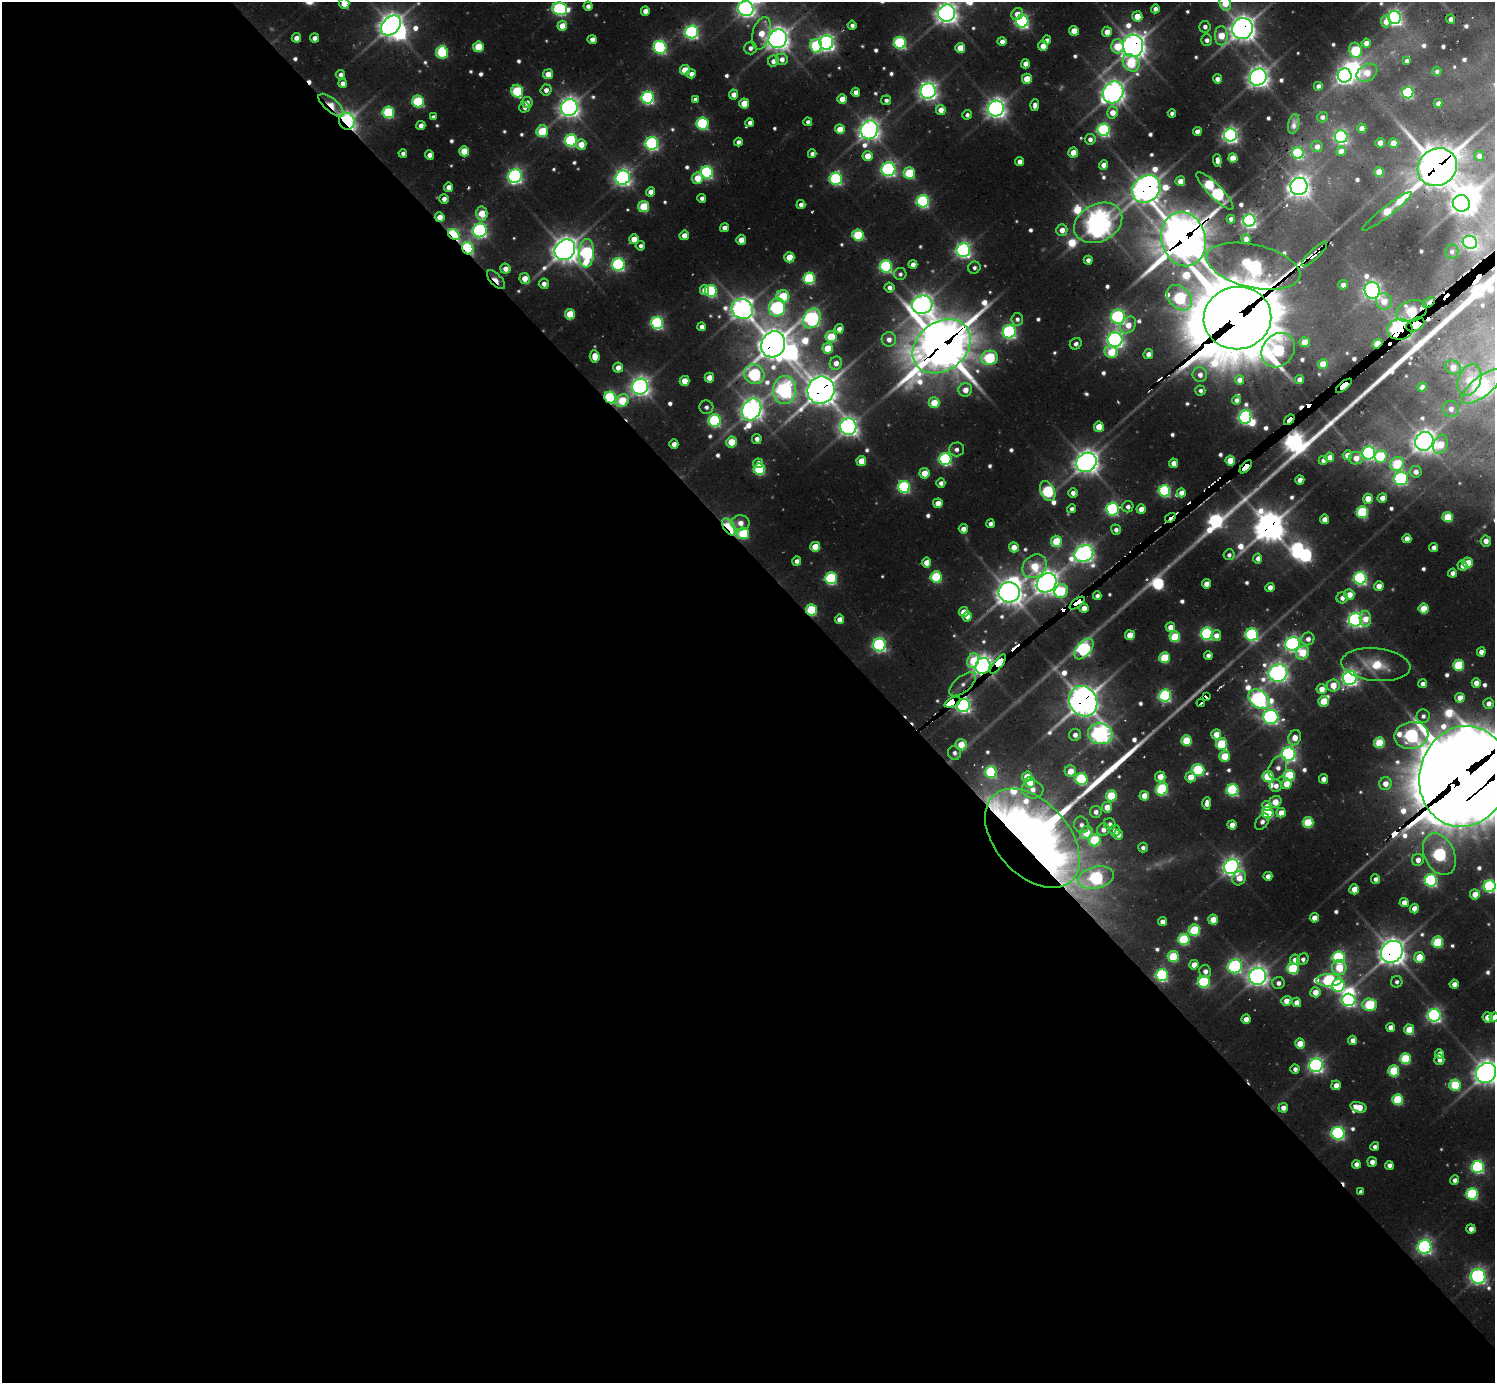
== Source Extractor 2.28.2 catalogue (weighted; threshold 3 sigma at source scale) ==
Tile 9 of 4 x 4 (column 1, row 3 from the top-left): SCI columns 177-1669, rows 1663-3043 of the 6149 x 6134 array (HDU 1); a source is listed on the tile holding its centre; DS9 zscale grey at full resolution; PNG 1497 x 1385 px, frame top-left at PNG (2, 2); each listed source drawn as its Kron ellipse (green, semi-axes under 4 px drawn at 4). Shown black and unused: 59% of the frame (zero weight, under 2 of 3 exposures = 7% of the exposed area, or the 3 px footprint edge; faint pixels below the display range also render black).
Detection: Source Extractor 2.28.2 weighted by HDU 2 'WHT'; one run over the whole footprint, this tile lists its part. Background 0.0998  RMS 0.0095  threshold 0.0428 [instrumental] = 3 sigma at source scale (4.5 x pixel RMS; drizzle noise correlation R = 1.50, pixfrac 1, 0.05/0.05 arcsec/px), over >= 5 px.
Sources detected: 683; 17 too faint to see at this stretch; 15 inside a brighter object's white glare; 13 cosmic-ray / hot-pixel residue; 1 long thin detection or spike segment (spike, bleed or trail) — neither listed nor drawn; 7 inside a brighter listed object's ellipse — not listed separately; of the other 630, all 500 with FLUX_AUTO >= 4.79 (the completeness limit of this list) listed and drawn (130 fainter detections not listed), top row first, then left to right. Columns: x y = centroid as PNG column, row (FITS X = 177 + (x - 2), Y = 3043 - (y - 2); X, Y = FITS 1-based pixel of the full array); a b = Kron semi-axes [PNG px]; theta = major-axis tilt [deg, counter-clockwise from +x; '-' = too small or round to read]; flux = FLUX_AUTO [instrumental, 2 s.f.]
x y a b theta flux
344 3 5 5 - 28
1225 3 7 5 -73 43
588 6 4 4 - 8
560 9 7 6 - 310
746 9 8 7 - 710
1155 9 4 4 - 8.2
645 11 4 4 - 14
947 13 9 8 - 1200
1017 14 6 5 - 15
1137 16 5 5 - 32
1395 18 6 6 - 550
1451 19 4 4 - 6.3
1022 21 6 6 - 380
1386 22 6 5 - 12
391 25 11 8 44 1400
852 25 4 4 - 6
562 26 5 5 - 29
1205 27 6 5 - 6
1242 28 11 10 - 1600
1074 31 5 5 - 29
692 32 6 6 - 410
1107 32 5 5 - 18
761 33 17 9 75 30
1221 36 10 6 -90 38
296 38 5 4 - 12
314 38 4 4 - 9.2
592 39 4 4 - 11
778 39 9 9 - 1300
1047 40 4 4 - 7.8
1207 40 5 5 - 7.3
1002 41 4 4 - 10
826 43 7 7 - 670
900 43 6 6 - 230
1366 43 4 4 - 13
816 46 7 6 - 180
1043 46 5 4 - 19
1117 46 7 6 - 55
1133 46 11 10 - 1500
478 47 5 5 - 51
660 47 6 6 - 280
750 48 6 6 - 7.2
960 48 5 5 - 35
1355 50 7 6 - 110
442 52 6 6 - 120
782 59 6 6 - 10
773 61 5 5 - 12
1407 61 4 4 - 4.8
1131 63 9 7 -48 110
1025 64 4 4 - 13
685 70 5 5 - 37
1437 71 4 4 - 4.8
1367 73 11 8 32 32
548 74 5 5 - 24
691 74 5 4 - 9.4
340 75 5 4 - 7.6
1345 75 7 7 - 580
1258 77 9 8 - 1200
1027 79 5 5 - 31
1217 79 4 4 - 9.8
343 83 4 4 - 9.9
1318 86 4 4 - 6.9
546 90 5 5 - 9.4
517 91 6 5 - 130
928 91 7 7 - 860
856 92 4 4 - 10
1113 92 11 10 - 1200
1408 93 6 5 - 200
733 94 5 4 - 12
648 97 6 6 - 340
695 99 4 4 - 5
842 99 5 4 - 22
886 100 5 5 - 5.2
418 101 6 6 - 140
527 102 5 5 - 9.9
744 103 5 5 - 36
1438 103 4 4 - 7.9
331 105 15 6 -41 30
1035 105 6 4 85 7.7
524 107 5 5 - 6.5
569 107 8 8 - 1000
996 108 8 7 - 970
941 110 5 5 - 17
388 112 6 6 - 150
1112 112 6 5 - 21
1172 113 4 4 - 7.3
967 115 5 4 - 5.3
433 117 4 4 - 5.6
1322 117 5 5 - 6.1
347 121 8 7 - 660
808 122 4 4 - 4.8
703 123 6 6 - 190
750 123 4 4 - 7.7
1294 124 10 5 77 6.6
421 126 4 4 - 11
1362 128 4 4 - 19
840 129 5 5 - 28
869 130 9 8 - 930
1104 130 6 6 - 300
542 131 6 5 - 87
1197 131 4 4 - 14
1230 135 6 6 - 590
1341 137 6 6 - 340
1090 139 5 5 - 8.2
571 140 6 6 - 240
738 142 4 4 - 7
652 143 6 6 - 380
1380 143 5 5 - 13
1393 143 5 5 - 26
581 144 5 5 - 24
1317 146 5 5 - 11
464 151 5 5 - 45
1341 151 5 5 - 18
403 153 4 4 - 5.9
1073 153 5 5 - 27
1298 153 6 5 - 190
812 154 4 4 - 6
429 155 4 4 - 9.7
867 156 5 5 - 26
1479 156 5 5 - 7.7
1233 158 4 4 - 36
1217 160 6 4 -87 9
1019 161 4 4 - 11
1104 165 4 4 - 15
1437 167 20 18 37 3600
888 169 7 7 - 460
707 172 6 6 - 280
1379 172 5 5 - 33
909 173 6 5 - 99
515 176 7 6 - 500
623 178 7 7 - 700
697 178 5 5 - 36
836 179 6 6 - 270
1180 181 5 5 - 19
1299 186 9 8 - 1000
448 187 4 4 - 13
1146 189 15 12 42 1800
1215 191 25 6 -46 350
651 192 4 4 - 13
702 198 4 4 - 5.9
444 199 5 4 - 9
923 201 6 6 - 300
1461 203 9 8 - 1200
801 205 4 4 - 8.1
644 206 5 5 - 72
1387 211 31 5 38 78
482 213 7 5 86 34
440 217 5 4 - 18
1231 219 4 4 - 8
1249 220 6 6 - 470
1098 223 25 19 27 1700
724 228 4 4 - 11
480 230 7 6 - 450
1062 230 5 5 - 15
454 234 6 4 -43 280
684 235 5 4 - 17
858 235 6 5 - 110
634 239 5 5 - 24
1183 239 27 22 -75 4500
1246 239 5 4 - 16
741 240 5 5 - 17
1470 242 7 6 - 390
640 246 5 4 - 5.6
468 248 6 5 - 230
565 250 11 9 46 1600
963 250 7 7 - 580
1452 251 7 6 - 5.1
586 253 14 7 87 270
1314 254 17 5 44 16
789 257 5 5 - 37
1088 260 4 4 - 7.7
618 264 6 6 - 320
913 264 4 4 - 11
886 266 6 6 - 250
1253 266 48 21 -13 510
974 268 6 6 - 4.9
505 269 5 5 - 12
900 274 6 6 - 5
809 278 5 5 - 180
525 279 6 5 - 20
496 280 11 5 -48 17
544 284 5 5 - 9.5
1343 285 5 4 - 9.7
889 287 5 5 - 7.4
704 290 5 4 - 15
1372 290 8 7 - 750
711 291 6 5 - 200
783 296 6 6 - 80
1179 298 14 10 -45 230
1384 301 8 7 - 28
1429 302 7 4 40 41
922 305 10 9 - 1100
777 307 9 8 - 350
742 309 11 9 -29 1100
1412 311 15 10 19 200
570 314 5 5 - 51
1118 317 7 7 - 380
812 318 10 8 56 500
1237 318 34 31 12 12000
1017 319 6 6 - 5.7
657 323 6 6 - 270
1128 325 9 7 52 20
1415 325 9 6 28 2100
701 327 4 4 - 8.5
839 329 4 4 - 11
1400 329 13 10 6 2900
1009 332 7 6 - 380
831 337 5 5 - 67
889 339 7 7 - 11
1115 340 7 7 - 700
1305 342 5 5 - 31
773 344 13 11 64 2300
1076 344 6 5 - 5.7
1377 344 5 3 - 75
942 346 32 24 38 5800
828 348 5 5 - 51
1278 350 18 15 50 220
1111 352 7 6 - 60
1148 354 5 5 - 13
595 356 6 5 - 24
990 358 8 7 - 150
836 363 7 6 - 14
1323 364 5 5 - 22
1453 367 8 6 -30 16
618 368 5 5 - 13
754 374 10 9 - 240
1200 375 7 7 - 10
709 378 5 5 - 21
1300 379 4 4 - 12
1240 380 4 4 - 13
1469 380 16 11 68 34
685 381 5 5 - 28
1344 386 9 4 39 470
640 387 8 7 - 960
1422 387 5 4 - 8.2
1482 387 25 10 38 550
785 390 14 11 81 560
821 390 14 13 - 2200
965 390 7 6 - 17
1200 391 5 5 - 5.1
610 397 6 5 - 200
1236 400 4 4 - 6.2
622 401 7 6 - 65
934 403 5 5 - 40
706 407 7 6 - 5.5
752 409 12 9 61 1200
1451 409 8 8 - 11
1245 417 7 6 - 410
1289 420 6 4 41 270
715 421 6 6 - 220
848 427 8 8 - 850
1099 427 5 5 - 37
757 439 5 5 - 8.4
1424 441 10 9 - 1200
731 442 5 5 - 53
674 444 4 4 - 10
1440 444 10 6 72 39
956 449 7 7 - 7
1369 453 6 6 - 380
1347 455 5 5 - 18
1380 456 6 6 - 98
1329 457 5 4 - 19
1356 458 7 6 - 18
945 459 6 6 - 270
1230 460 5 5 - 36
1323 460 4 4 - 9.8
861 461 5 5 - 31
1086 462 10 9 - 1400
758 463 5 4 - 14
1174 463 4 4 - 15
1397 464 7 6 - 100
1246 467 8 3 48 270
759 469 5 5 - 150
1416 472 6 6 - 12
924 473 5 5 - 24
1401 478 7 6 - 280
1300 480 4 4 - 15
941 483 4 4 - 6.7
904 487 6 6 - 240
1048 491 11 7 -62 170
1164 491 6 6 - 230
1073 493 5 5 - 9.1
1181 493 4 4 - 14
1382 498 5 4 - 14
1368 499 5 5 - 26
938 503 5 5 - 21
1128 507 6 5 - 7.1
1071 509 5 4 - 6.4
1112 509 6 6 - 300
1141 509 5 4 - 19
1362 512 6 6 - 140
1448 517 5 5 - 63
1170 518 6 3 34 110
1324 519 4 4 - 15
740 523 9 7 -4 16
990 524 4 4 - 7.4
729 527 9 5 -57 190
963 529 4 4 - 14
1116 530 5 5 - 6.7
743 533 6 6 - 98
1407 539 4 4 - 16
1056 541 5 5 - 71
1486 541 5 5 - 8.8
815 547 5 5 - 37
1014 547 5 5 - 18
1434 548 4 4 - 11
1084 553 10 8 32 850
1229 555 5 5 - 5.5
1258 558 5 4 - 10
797 561 4 4 - 8.8
926 563 5 5 - 22
1468 563 5 5 - 40
1034 566 13 10 43 54
1462 566 5 4 - 9.1
1453 573 4 4 - 9.1
936 577 5 5 - 120
831 578 6 6 - 190
1360 578 6 6 - 360
1047 583 10 9 - 1400
1206 584 4 4 - 15
1379 586 5 4 - 18
1270 587 4 4 - 12
1061 591 7 6 - 82
1009 592 10 10 - 1600
1349 594 5 5 - 19
1097 596 4 4 - 6.5
1342 598 6 5 - 9.1
1077 603 9 4 37 340
1084 608 5 4 - 15
1424 609 5 5 - 50
811 610 5 5 - 120
964 612 5 5 - 21
967 617 5 4 - 10
840 619 5 4 - 17
1365 619 8 5 -89 18
1355 620 7 6 - 530
1170 627 5 4 - 17
1207 634 6 6 - 260
1252 634 6 6 - 270
1130 635 5 5 - 34
1216 635 5 5 - 12
1175 637 5 5 - 86
1308 639 7 6 - 9.7
1293 644 7 6 - 570
879 645 6 6 - 380
1084 649 12 6 51 380
1481 652 4 4 - 11
1302 653 7 6 - 51
1208 655 4 4 - 7.2
1164 658 5 5 - 79
973 661 7 5 68 50
998 664 11 4 51 2500
1376 665 35 16 -6 57
1458 665 5 5 - 100
983 666 8 7 - 1100
1278 673 9 8 - 860
1350 678 7 7 - 640
1476 683 4 4 - 14
963 684 16 8 40 10
1423 684 4 4 - 8
1333 685 6 6 - 31
1322 689 5 5 - 20
1165 696 6 6 - 290
1206 697 4 3 - 140
1460 698 5 4 - 20
1259 699 12 8 -38 590
1083 701 16 13 -60 2100
1324 701 5 5 - 51
952 702 8 4 23 1800
1201 703 4 3 - 30
1488 703 5 5 - 11
964 705 7 6 - 510
1423 716 7 6 - 7.2
1271 717 8 7 - 470
1100 734 12 10 -12 830
1216 734 5 5 - 25
1075 735 6 6 - 9.8
1411 735 17 13 11 340
1295 738 8 6 71 20
1186 741 5 5 - 70
1379 743 5 5 - 81
1221 744 6 5 - 95
961 745 6 5 - 37
955 753 7 6 - 6.1
1289 754 6 6 - 500
1224 756 5 5 - 50
1278 768 12 8 66 9.9
1198 770 6 6 - 170
1070 771 6 5 - 24
991 772 6 5 - 150
1289 775 5 5 - 110
1464 776 51 44 76 15000
1027 777 5 5 - 25
1160 777 5 5 - 19
1191 777 5 5 - 25
1268 777 5 5 - 90
1081 779 6 6 - 200
1323 779 5 4 - 10
1030 782 5 5 - 23
1286 784 5 5 - 26
1385 784 6 6 - 18
1276 786 6 6 - 10
1032 789 11 9 -14 15
1162 789 6 6 - 180
1233 790 6 6 - 210
1111 796 5 5 - 86
1144 796 5 5 - 25
1275 802 6 5 - 24
1207 803 6 4 88 12
1267 806 5 4 - 8.7
1107 807 5 5 - 20
1096 812 6 5 - 8.6
1268 813 6 5 - 140
1281 813 5 4 - 20
1262 822 9 5 53 5.8
1308 822 5 5 - 83
1110 824 6 5 - 5.4
1081 825 8 7 - 7.9
1232 825 4 4 - 16
1103 830 6 6 - 10
1115 831 5 5 - 10
1086 833 7 6 - 43
1118 835 5 4 - 8
1032 838 58 36 -48 1800
1095 840 6 6 - 96
1143 848 5 5 - 5.5
1439 854 22 15 -64 310
1418 860 6 6 - 13
1231 867 8 7 - 880
1268 876 4 4 - 9.5
1096 878 18 11 14 330
1239 878 7 6 - 18
1375 879 4 4 - 7.8
1431 880 6 6 - 290
1490 886 6 6 - 240
1354 889 5 4 - 27
1475 894 5 5 - 23
1404 903 4 4 - 15
1414 909 5 4 - 19
1314 918 4 4 - 15
1213 920 5 5 - 38
1162 922 4 4 - 13
1194 930 6 5 - 120
1184 939 6 5 - 130
1438 942 5 5 - 110
1392 952 12 10 44 1700
1173 956 5 5 - 87
1339 957 6 6 - 230
1419 957 5 5 - 43
1303 959 6 5 - 6
1295 960 5 5 - 13
1194 965 5 4 - 18
1235 966 7 7 - 400
1339 968 7 7 - 56
1293 969 5 5 - 120
1205 971 6 6 - 9.3
1162 975 6 6 - 280
1258 976 8 8 - 1000
1329 980 12 6 0 260
1204 982 6 6 - 200
1397 982 6 5 - 5.1
1278 983 6 6 - 7.5
1454 984 4 4 - 11
1338 985 6 6 - 250
1315 992 5 5 - 21
1349 1000 6 6 - 400
1286 1001 5 4 - 17
1296 1002 5 4 - 14
1370 1005 7 6 - 130
1434 1015 6 6 - 450
1488 1017 5 5 - 19
1494 1017 5 4 - 18
1246 1019 4 4 - 13
1391 1027 4 4 - 15
1409 1030 5 5 - 47
1353 1040 4 4 - 12
1300 1044 5 5 - 33
1439 1054 4 4 - 14
1405 1059 5 5 - 110
1439 1060 5 5 - 9.9
1316 1065 7 6 - 540
1295 1069 4 4 - 7.2
1394 1071 5 5 - 91
1486 1073 11 9 44 1400
1336 1085 5 4 - 13
1455 1085 6 5 - 85
1398 1099 5 5 - 100
1358 1107 8 5 -15 33
1283 1108 5 4 - 11
1338 1133 6 6 - 350
1375 1147 4 4 - 6.4
1372 1162 5 4 - 9.4
1356 1164 4 4 - 9.3
1389 1165 4 4 - 8
1478 1167 6 6 - 290
1455 1180 4 4 - 7.7
1361 1192 4 4 - 6.1
1472 1194 6 6 - 190
1471 1229 4 4 - 12
1425 1247 7 6 - 470
1478 1276 7 7 - 610
Overlapping masked pixels (flux is a lower limit): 48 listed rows (the first 20) at x y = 1242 28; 1133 46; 331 105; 347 121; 1437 167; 1299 186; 1146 189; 1215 191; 440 217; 454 234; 1183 239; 1470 242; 468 248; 1314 254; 1253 266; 496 280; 1429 302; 1412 311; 1237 318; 1415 325
Isophote crosses this tile's border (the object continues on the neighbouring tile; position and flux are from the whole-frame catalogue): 11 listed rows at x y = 344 3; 1225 3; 560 9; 746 9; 947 13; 391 25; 1482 387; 1464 776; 1490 886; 1494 1017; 1486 1073